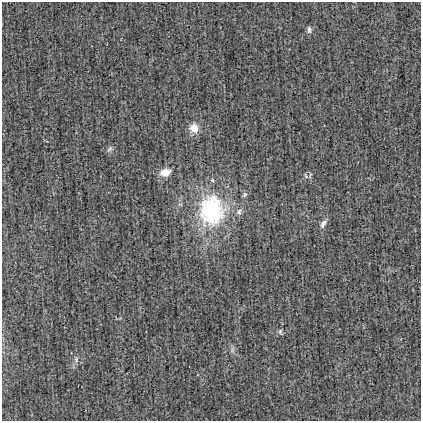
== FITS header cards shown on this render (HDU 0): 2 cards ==
NAXIS1  =                  419
NAXIS2  =                  419

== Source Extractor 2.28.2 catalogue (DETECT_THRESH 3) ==
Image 419 x 419 px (HDU 0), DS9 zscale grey, 1 PNG px = 1 image px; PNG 423 x 423 px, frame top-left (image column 1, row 419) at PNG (2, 2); no overlay
Background -0.00178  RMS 0.028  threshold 0.0833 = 3 sigma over >= 5 px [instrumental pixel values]
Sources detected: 11; all 11 listed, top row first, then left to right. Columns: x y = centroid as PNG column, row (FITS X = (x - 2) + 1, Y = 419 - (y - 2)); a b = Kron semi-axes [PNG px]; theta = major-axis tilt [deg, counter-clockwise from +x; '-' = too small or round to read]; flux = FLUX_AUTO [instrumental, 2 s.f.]
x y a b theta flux
309 30 9 5 -87 4.8
194 128 12 11 - 19
110 149 9 6 41 4.9
165 172 9 7 18 29
306 176 8 3 -60 2.5
245 195 8 6 54 3.9
211 210 45 36 87 200
239 212 9 7 59 7.4
323 224 13 7 58 8
280 331 7 5 -79 3.7
76 359 8 5 -85 4.9